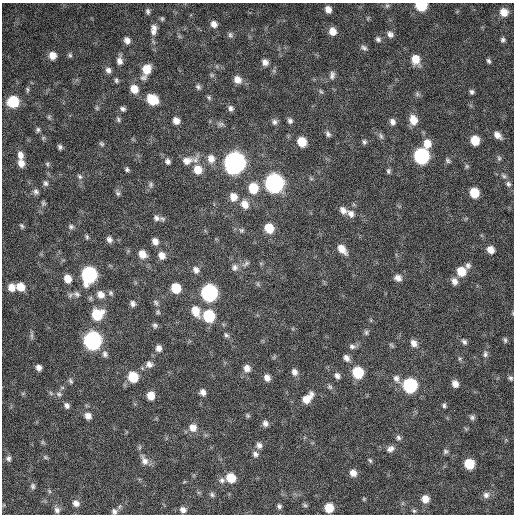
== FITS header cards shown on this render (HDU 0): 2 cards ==
NAXIS1  =                  512 / Axis length
NAXIS2  =                  512 / Axis length

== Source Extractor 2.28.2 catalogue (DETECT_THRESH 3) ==
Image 512 x 512 px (HDU 0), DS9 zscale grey, 1 PNG px = 1 image px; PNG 516 x 516 px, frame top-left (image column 1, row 512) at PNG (2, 3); no overlay
Background 367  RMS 20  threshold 59.5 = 3 sigma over >= 5 px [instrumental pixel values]
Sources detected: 192; all 192 listed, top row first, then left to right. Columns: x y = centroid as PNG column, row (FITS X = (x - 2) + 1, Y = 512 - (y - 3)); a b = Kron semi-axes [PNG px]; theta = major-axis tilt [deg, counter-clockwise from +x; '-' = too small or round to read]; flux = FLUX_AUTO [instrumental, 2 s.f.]
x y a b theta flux
387 6 6 5 - 2400
421 6 8 6 -8 59000
328 9 7 6 - 8300
148 11 8 5 -78 3100
504 12 8 7 - 13000
162 19 6 5 - 2100
214 24 8 7 - 7700
154 28 9 7 -49 5900
332 31 8 7 - 12000
153 32 8 7 - 5000
390 34 8 7 - 5400
230 35 8 6 -64 3200
378 39 7 6 - 3600
127 40 8 6 -54 6700
503 40 6 5 - 3000
364 48 9 6 -29 3700
52 55 7 7 - 11000
70 55 7 5 -86 2300
415 59 10 8 -71 19000
120 61 10 6 -87 7000
489 61 6 4 -58 2800
265 62 9 7 -48 6500
146 69 11 8 73 22000
108 70 8 7 - 5100
212 75 6 5 - 2400
332 75 11 7 82 5100
116 80 6 5 - 2400
237 80 9 8 - 10000
198 87 7 6 - 3200
134 89 9 8 - 16000
27 90 9 3 86 2200
321 92 8 5 -44 2200
472 92 6 5 - 3100
209 97 7 5 -50 2300
152 99 9 7 -41 40000
13 102 8 8 - 60000
97 108 6 4 -72 1900
231 108 7 6 - 4300
123 109 6 4 -19 3300
49 117 7 4 -73 1800
118 119 7 5 -75 2300
413 120 10 8 -76 17000
176 121 7 6 - 8400
290 121 7 6 - 4000
274 122 7 7 - 4500
392 122 8 6 -68 5600
221 124 9 6 1 3700
38 130 6 5 - 2500
328 134 8 5 -58 3700
497 135 10 7 -44 8100
381 136 10 5 -65 3600
43 138 6 4 45 1800
475 140 8 7 - 24000
302 142 8 7 - 24000
364 142 7 6 - 2900
427 143 10 9 - 15000
102 144 7 5 -32 2300
60 147 5 4 - 2900
20 155 10 7 -76 8100
421 156 9 8 - 240000
499 158 7 5 -88 2500
211 159 11 9 -77 11000
448 160 7 5 -47 2600
168 161 8 6 -62 4400
187 161 15 11 13 13000
21 163 8 6 -74 10000
234 163 10 9 - 900000
47 164 6 5 - 2100
467 166 6 5 - 2200
127 169 5 4 - 2600
197 170 10 9 - 19000
388 171 7 5 -90 2800
80 176 8 6 -51 3200
504 176 7 5 -29 2800
311 179 6 4 -1 1900
45 183 8 6 -75 3500
274 183 9 9 - 500000
508 184 8 6 -73 3600
151 185 7 6 - 3300
253 188 10 9 - 36000
36 192 8 7 - 4000
118 193 7 6 - 3100
474 193 7 7 - 31000
233 197 9 8 - 12000
43 203 6 6 - 2500
245 204 11 8 -58 13000
343 210 9 7 -47 7700
351 214 11 8 -47 8300
156 218 9 7 -36 5400
22 226 7 5 -67 2400
71 227 7 6 - 3500
269 228 8 7 - 29000
241 230 7 6 - 2800
87 237 7 4 -80 2200
109 239 8 6 -55 4900
155 241 7 6 - 7600
342 249 12 7 -48 14000
490 250 8 7 - 10000
142 254 9 7 -50 12000
162 256 8 7 - 9600
246 264 12 6 33 4400
468 265 8 7 - 4200
235 267 9 8 - 5600
196 270 9 7 -58 6100
461 271 9 8 - 23000
89 275 10 8 86 240000
398 278 9 7 -23 7100
68 279 8 6 -66 15000
454 281 9 7 -65 7100
258 284 7 4 -72 1900
12 287 8 8 - 12000
20 287 8 7 - 18000
176 288 8 7 - 31000
111 293 7 6 - 2900
209 293 9 8 - 330000
77 294 10 8 -27 5300
101 294 10 9 - 9700
156 302 8 5 -51 3000
133 304 6 5 - 4400
196 311 12 8 -68 20000
158 312 6 5 - 2000
97 314 10 9 - 43000
209 316 9 8 - 75000
155 325 7 6 - 3000
366 332 7 5 -76 2700
32 335 10 4 -90 3200
226 335 7 5 -43 3000
505 340 8 4 -75 2600
92 341 9 9 - 430000
464 342 8 6 -50 3700
414 343 9 7 -53 7800
391 345 8 4 -36 2000
352 346 9 6 -15 4200
158 348 7 7 - 6600
105 354 9 7 -65 4500
485 354 10 6 -86 4300
346 358 8 6 -57 6000
460 359 6 4 -72 2000
149 364 8 8 - 6500
39 368 6 5 - 5900
247 368 8 8 - 8200
294 372 8 6 -64 6400
358 372 8 8 - 54000
337 376 7 6 - 5000
133 377 8 7 - 41000
267 378 7 6 - 7600
510 378 6 5 - 2600
396 379 12 8 -65 7300
71 381 8 5 -63 2700
455 384 7 6 - 8600
410 385 9 8 - 160000
330 387 7 6 - 2900
203 392 7 6 - 6200
51 393 6 3 -71 1800
59 394 8 6 -16 3900
151 396 7 6 - 15000
307 398 15 8 46 16000
444 405 5 5 - 2700
67 406 7 6 - 4400
248 415 6 5 - 2000
88 416 8 7 - 8000
472 417 7 6 - 3200
265 423 7 6 - 5200
193 428 10 9 - 12000
398 438 7 6 - 3400
42 442 6 4 -71 1800
259 445 8 7 - 5400
390 449 10 8 24 6400
445 451 6 6 - 2900
255 454 8 7 - 4300
45 457 7 5 -35 2100
8 458 7 6 - 3700
144 460 15 8 -62 8300
370 460 8 5 -45 2300
469 464 7 7 - 40000
353 473 8 7 - 9300
231 478 8 7 - 27000
222 480 9 7 -45 4800
33 486 8 6 -77 3100
49 491 6 4 -71 1700
212 495 7 6 - 2800
486 495 9 8 - 6000
364 499 5 4 - 1500
425 499 8 8 - 12000
76 503 8 7 - 6800
305 505 7 5 -43 2300
279 506 6 5 - 3000
329 508 7 7 - 25000
57 510 8 7 - 4800
183 510 7 7 - 5900
114 511 8 7 - 4400
414 511 6 5 - 2300
At the frame edge (FLAGS 8, measured only in part): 2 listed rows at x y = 421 6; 114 511